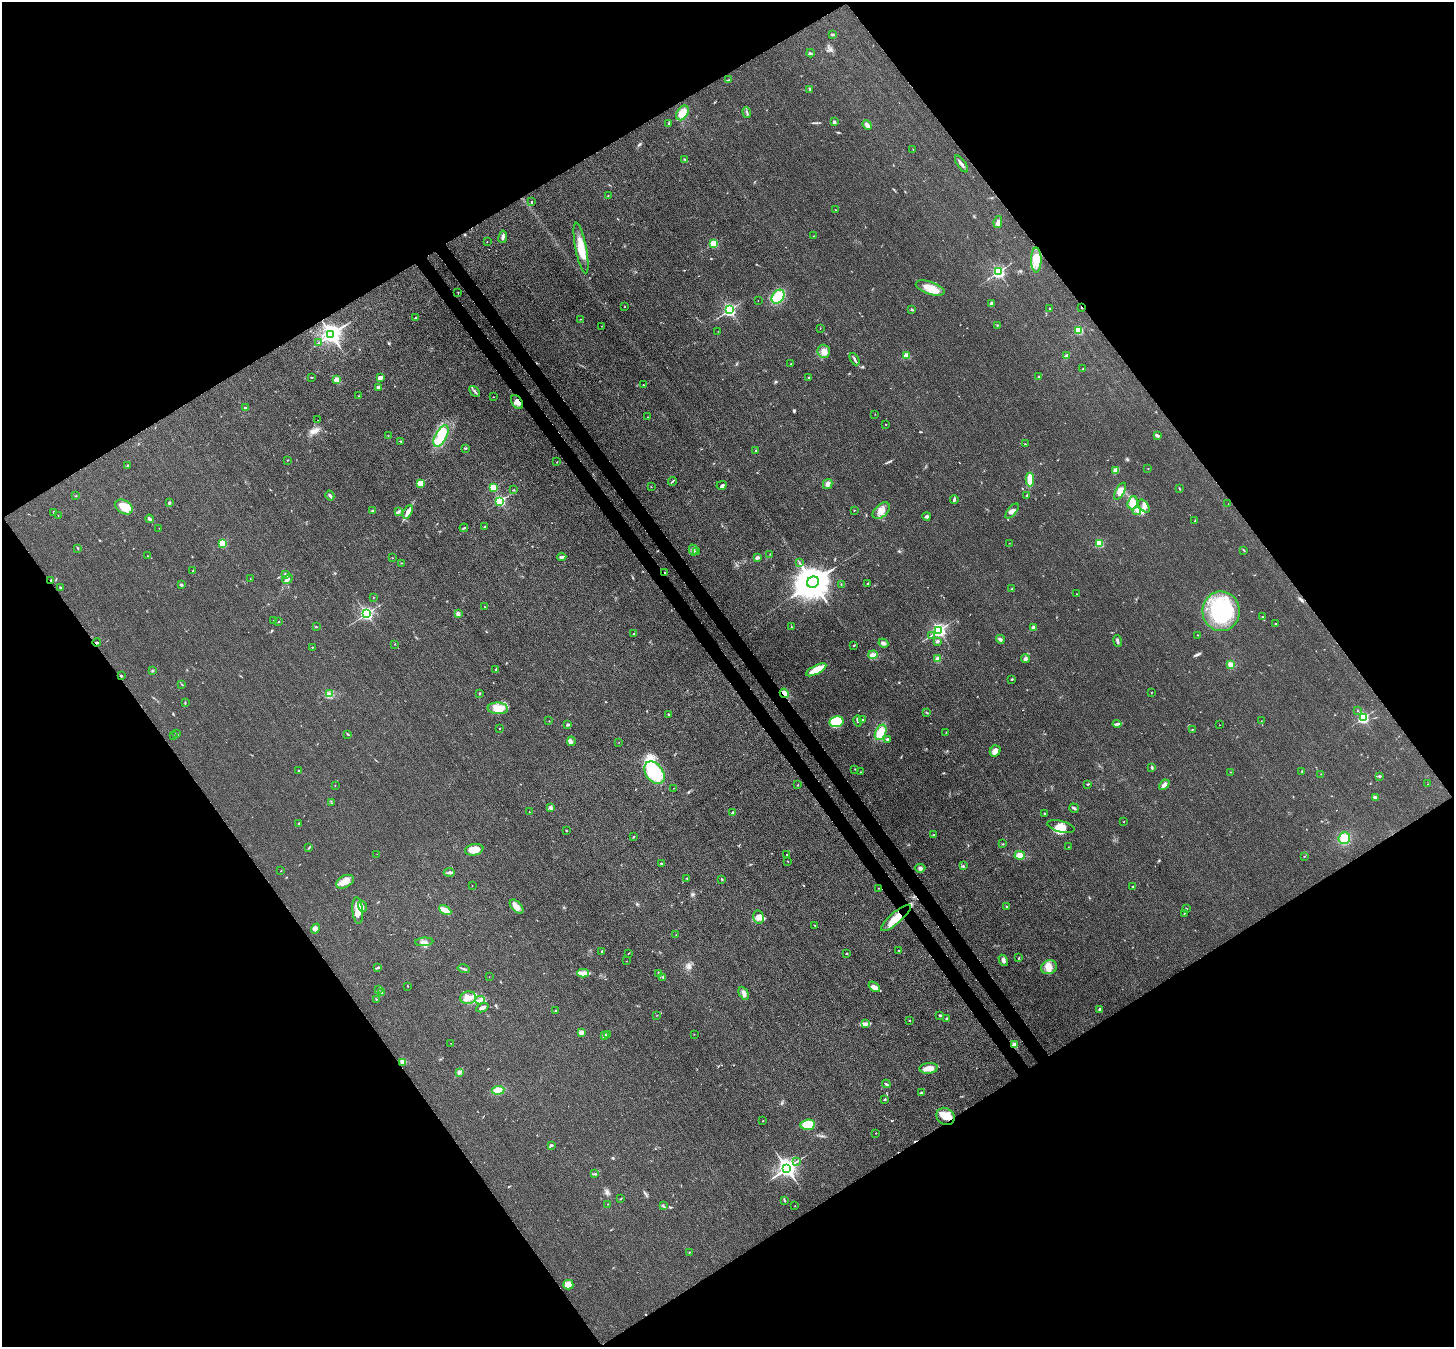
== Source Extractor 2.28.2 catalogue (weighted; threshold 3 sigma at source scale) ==
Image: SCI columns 79-5884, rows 209-5588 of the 5962 x 5933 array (HDU 1 of 3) = the unmasked area's bounding box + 8 px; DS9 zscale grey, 4 x 4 block average (1 PNG px = mean of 4 x 4 image px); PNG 1456 x 1349 px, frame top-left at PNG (2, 2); each listed source drawn as its Kron ellipse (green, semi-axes under 4 px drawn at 4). Shown black and unused: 50% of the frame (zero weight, under 3 of 4 exposures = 7% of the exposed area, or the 3 px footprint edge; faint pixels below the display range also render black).
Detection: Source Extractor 2.28.2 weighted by HDU 2 'WHT'. Background 0.0546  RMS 0.0095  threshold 0.0427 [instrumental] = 3 sigma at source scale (4.5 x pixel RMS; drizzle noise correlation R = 1.50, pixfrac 1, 0.05/0.05 arcsec/px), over >= 5 px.
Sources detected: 353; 1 too faint to see at this stretch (4 x 4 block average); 2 inside a brighter object's white glare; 3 cosmic-ray / hot-pixel residue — neither listed nor drawn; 5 coinciding with a brighter row at this scale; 21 inside a brighter listed object's ellipse — not listed separately; the other 321 listed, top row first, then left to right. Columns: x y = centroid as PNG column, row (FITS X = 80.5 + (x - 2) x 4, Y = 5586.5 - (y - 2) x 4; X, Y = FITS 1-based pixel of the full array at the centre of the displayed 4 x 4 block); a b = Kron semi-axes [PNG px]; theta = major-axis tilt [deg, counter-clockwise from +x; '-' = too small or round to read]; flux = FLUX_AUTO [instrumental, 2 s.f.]
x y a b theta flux
832 34 3 2 - 9.3
810 53 4 2 - 6.5
729 80 3 2 - 4.1
810 89 4 2 - 4.3
747 112 5 2 - 7.3
682 113 8 5 56 69
834 122 3 3 - 7.7
669 123 4 2 - 5
867 125 5 3 - 20
913 149 2 2 - 2
684 159 3 2 - 4.3
961 164 10 2 -55 15
608 195 2 2 - 2.1
532 202 4 2 - 3.6
835 210 2 2 - 2.2
998 222 6 3 80 17
813 236 2 2 - 1.4
503 237 6 2 81 16
487 242 2 2 - 1.8
714 243 2 2 - 300
581 248 26 5 -79 110
1036 260 12 5 -89 100
998 272 2 2 - 1200
930 288 15 6 -19 83
458 292 2 2 - 2.5
778 297 7 5 51 150
758 301 2 2 - 0.9
991 304 3 3 - 12
625 307 2 2 - 2.3
1081 307 2 2 - 12
1050 308 2 2 - 3.1
729 310 2 2 - 1500
911 310 2 2 - 4.5
415 318 3 2 - 6.9
581 319 2 2 - 2.2
997 325 3 2 - 3.2
601 326 2 2 - 1.2
820 328 2 2 - 1.9
1079 330 2 2 - 370
718 331 2 2 - 1.2
331 334 3 3 - 4100
319 343 2 2 - 3
824 351 6 6 - 32
906 355 2 2 - 160
1067 356 4 3 - 11
855 359 6 2 -62 11
790 364 2 2 - 1.7
1083 369 3 2 - 4
1039 376 3 2 - 6.2
311 377 3 2 - 3.8
809 377 3 2 - 3.8
380 378 4 3 - 20
336 380 4 3 - 27
643 385 2 2 - 3
378 387 2 2 - 36
475 391 6 2 -48 9.4
359 396 2 2 - 1.8
493 397 2 2 - 1.6
517 402 8 5 -58 31
245 408 2 2 - 9.6
875 414 2 2 - 2.3
647 417 2 2 - 2.4
318 420 2 2 - 0.86
886 424 2 2 - 3.3
1157 435 3 2 - 20
388 436 2 2 - 1.9
441 436 11 6 62 140
401 441 2 2 - 4.3
1025 444 2 2 - 5
465 448 4 2 - 3.6
756 450 2 2 - 3.8
287 460 2 2 - 2.4
557 462 3 2 - 1.7
128 466 2 2 - 1.8
1148 468 2 2 - 1.6
1116 470 3 2 - 44
1030 479 7 3 89 100
672 481 4 2 - 7
420 483 2 2 - 200
828 484 5 4 - 19
722 485 5 3 - 10
493 487 2 2 - 230
651 487 2 2 - 2
1179 488 3 2 - 4
513 490 3 2 - 3.4
1120 491 9 4 60 44
76 496 2 2 - 3.1
330 496 5 2 - 8.5
1027 496 3 2 - 9.5
954 500 4 2 - 11
500 501 2 2 - 820
169 503 3 2 - 8.8
1133 503 6 5 - 75
1228 504 2 2 - 0.74
1144 506 7 4 -53 25
124 507 9 6 -33 79
373 510 3 2 - 5.1
854 510 2 2 - 4.5
399 511 3 2 - 7.8
881 511 10 6 41 48
1012 511 9 4 50 25
1137 511 4 3 - 14
53 512 2 2 - 2.9
408 512 7 3 61 29
58 516 2 2 - 1.9
927 516 4 3 - 13
149 519 4 2 - 15
1195 521 2 2 - 5.1
485 527 3 2 - 6.3
159 528 2 2 - 1.4
464 528 4 2 - 5.6
1009 543 2 2 - 1.8
222 544 2 2 - 290
1099 544 2 2 - 310
78 548 2 2 - 4.4
693 550 5 2 - 12
1244 550 3 2 - 4.2
696 552 2 2 - 2.8
770 554 2 2 - 1.7
147 556 2 2 - 1.6
562 557 4 2 - 15
757 557 3 2 - 14
392 558 2 2 - 1.8
401 563 2 2 - 2.3
800 563 3 2 - 2.9
193 571 2 2 - 4.2
665 572 2 2 - 7.3
285 574 3 2 - 4.6
250 579 2 2 - 1.7
287 579 5 3 - 17
51 580 2 2 - 7.2
813 582 6 5 - 16000
841 584 2 2 - 1.9
867 584 2 2 - 4.5
181 585 3 2 - 6.6
60 587 2 2 - 3.5
1012 589 2 2 - 2.9
1077 594 2 2 - 3
373 597 2 2 - 1.4
484 606 2 2 - 1.9
1221 611 20 18 -86 560
458 613 3 3 - 8.9
366 614 2 2 - 1400
1262 616 2 2 - 5.3
274 620 2 2 - 2
278 622 2 2 - 2
1276 624 2 2 - 14
316 627 3 2 - 3.3
792 627 2 2 - 2
1034 627 2 2 - 94
939 630 2 2 - 1700
634 634 2 2 - 5.7
931 635 2 2 - 1.9
1198 635 2 2 - 1.9
1000 639 4 2 - 9.5
938 641 3 3 - 8
1117 641 6 2 -79 12
97 643 4 2 - 9.4
883 643 5 3 - 20
395 644 2 2 - 2.4
854 645 2 2 - 3.9
312 647 2 2 - 6
873 655 5 3 - 34
1025 658 4 3 - 15
938 659 4 4 - 18
1230 664 4 3 - 35
496 669 3 2 - 5.2
816 670 11 3 28 150
152 671 2 2 - 3.8
121 676 2 2 - 8
1012 679 3 2 - 3.9
182 685 2 2 - 2.2
784 693 5 3 - 37
1151 693 2 2 - 1.9
330 694 3 2 - 5.9
480 694 2 2 - 2.1
185 703 3 2 - 4.3
498 708 10 6 -4 66
1357 710 2 2 - 1.8
927 713 3 2 - 2.3
668 714 2 2 - 6.3
1363 718 2 2 - 880
862 719 3 2 - 5.8
549 721 2 2 - 1.6
858 721 6 2 -76 12
1261 721 2 2 - 1.2
836 722 7 5 11 200
1117 724 4 3 - 11
568 725 3 2 - 11
1220 725 2 2 - 1.5
499 729 2 2 - 2.3
1192 729 2 2 - 2.4
881 732 8 5 65 72
946 732 2 2 - 1.7
176 733 4 2 - 3.4
348 734 2 2 - 3.4
173 736 3 2 - 2.9
888 739 3 2 - 10
571 741 5 4 - 14
619 742 2 2 - 1.6
995 751 6 5 - 35
1152 767 3 2 - 8.4
855 769 2 2 - 2.2
299 771 2 2 - 12
1302 771 2 2 - 3.7
861 772 2 2 - 3
1231 772 2 2 - 2.7
654 773 12 8 -53 180
1321 774 2 2 - 1.5
1380 776 3 2 - 7.2
1088 784 3 2 - 4.3
1428 784 2 2 - 1.1
335 785 2 2 - 2.5
798 785 2 2 - 2.1
1164 785 6 3 42 25
673 788 2 2 - 1.2
1375 797 4 3 - 10
332 803 2 2 - 1.5
551 808 4 3 - 12
1074 808 5 2 - 10
529 812 3 2 - 2.2
733 813 3 3 - 12
1044 813 2 2 - 11
1123 822 2 2 - 1.7
299 824 3 2 - 6
1061 827 14 5 -14 47
566 830 2 2 - 7.3
934 835 3 2 - 4.2
633 837 3 2 - 4.8
1344 838 6 5 - 93
1003 844 3 2 - 1.9
1068 847 2 2 - 1.3
309 848 2 2 - 3
474 850 9 5 11 71
377 854 2 2 - 0.85
787 855 2 2 - 5.1
1020 855 5 4 - 39
1304 856 2 2 - 1.7
788 862 2 2 - 2.6
661 863 2 2 - 13
963 866 2 2 - 2.2
920 868 5 4 - 13
281 870 3 2 - 2.4
449 872 6 3 -2 14
687 878 2 2 - 5.1
722 879 2 2 - 4.5
345 882 9 6 28 45
472 885 2 2 - 1.3
1132 887 2 2 - 3.8
879 888 2 2 - 2.2
362 906 6 2 -72 14
517 907 8 5 -48 36
1007 907 3 2 - 3.4
1186 908 2 2 - 2.9
445 910 7 3 -29 71
358 911 13 5 -83 56
1184 913 2 2 - 2.3
759 917 7 5 -79 39
896 918 19 5 41 120
815 925 2 2 - 1.8
316 928 5 3 - 18
676 935 2 2 - 2
424 942 9 4 5 23
899 950 2 2 - 2
602 951 2 2 - 8.2
629 953 3 2 - 2.8
846 953 2 2 - 4.8
1019 958 2 2 - 2.5
1003 960 6 3 -62 18
626 961 2 2 - 1.1
378 967 4 2 - 11
1049 967 8 6 23 51
463 969 6 2 -15 8.2
583 973 6 3 -1 38
659 974 3 2 - 5.1
489 977 2 2 - 2.8
663 977 4 2 - 5.3
408 986 2 2 - 2.3
874 987 6 4 -36 33
378 990 2 2 - 1.7
382 993 3 2 - 8.6
744 993 7 4 -62 27
468 998 8 6 11 44
376 999 2 2 - 3.1
480 1000 5 3 - 17
482 1008 6 3 23 22
1100 1009 3 2 - 8.8
555 1010 2 2 - 3.7
657 1015 2 2 - 1.3
940 1015 3 2 - 6.4
947 1019 2 2 - 22
910 1020 2 2 - 3
865 1024 4 2 - 8.8
581 1032 2 2 - 120
694 1034 2 2 - 1.6
608 1035 3 2 - 6.9
604 1036 3 3 - 18
451 1043 2 2 - 1.1
1015 1045 4 3 - 21
402 1062 2 2 - 5.2
929 1068 9 5 5 54
459 1072 3 3 - 15
886 1084 4 2 - 7.1
498 1090 6 4 6 71
921 1093 3 2 - 7.3
885 1099 2 2 - 6.8
945 1116 9 8 - 82
763 1121 2 2 - 3.6
808 1125 7 5 5 120
875 1133 2 2 - 1.1
551 1145 3 2 - 8.4
796 1162 2 2 - 3.2
787 1168 3 3 - 3900
594 1174 3 2 - 4
621 1198 2 2 - 2
784 1201 3 2 - 6.4
608 1204 2 2 - 1.8
663 1206 2 2 - 2.4
795 1206 2 2 - 1.5
689 1252 3 2 - 3
568 1285 5 5 - 54
Overlapping masked pixels (flux is a lower limit): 8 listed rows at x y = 1081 307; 517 402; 665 572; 97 643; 784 693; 896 918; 1015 1045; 945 1116
Diffuse or blended objects may show on this block-average render without a row.